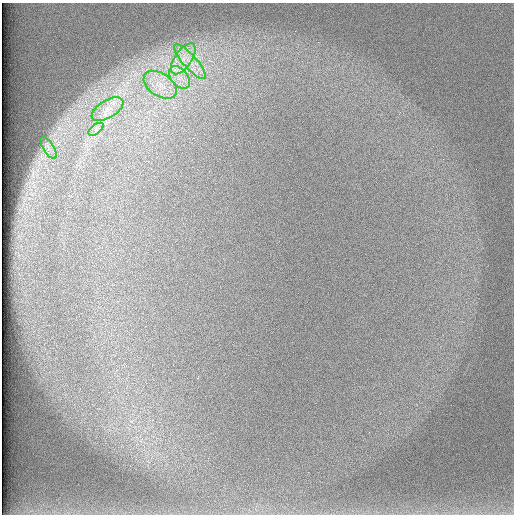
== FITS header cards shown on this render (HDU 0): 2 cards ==
NAXIS1  =                  512 /
NAXIS2  =                  512 /

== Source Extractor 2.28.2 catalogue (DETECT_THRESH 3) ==
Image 512 x 512 px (HDU 0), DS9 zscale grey, 1 PNG px = 1 image px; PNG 516 x 516 px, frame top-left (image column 1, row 512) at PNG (2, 3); each listed source drawn as its Kron ellipse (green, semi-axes under 4 px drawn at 4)
Background 98.3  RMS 2.9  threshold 8.66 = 3 sigma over >= 5 px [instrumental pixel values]
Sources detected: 7; all 7 listed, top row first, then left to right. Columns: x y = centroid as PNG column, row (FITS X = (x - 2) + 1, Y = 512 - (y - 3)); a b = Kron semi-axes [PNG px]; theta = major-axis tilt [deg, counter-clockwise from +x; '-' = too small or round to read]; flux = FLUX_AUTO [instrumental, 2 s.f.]
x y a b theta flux
183 59 18 8 56 3100
190 62 22 6 -48 2800
179 77 13 8 -50 2200
160 85 18 11 -33 3600
108 109 18 9 31 2400
96 129 9 4 37 830
48 148 13 5 -58 900